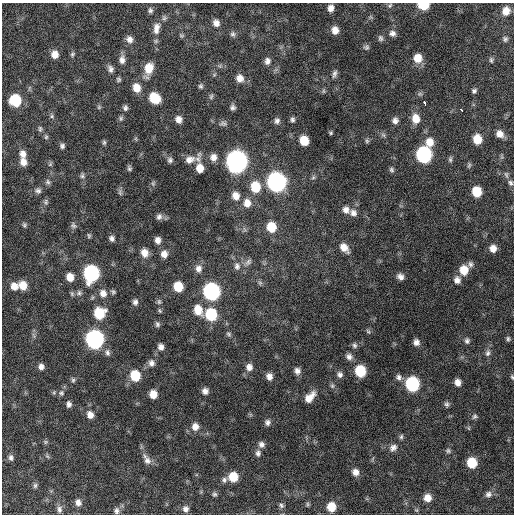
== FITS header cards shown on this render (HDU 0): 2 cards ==
NAXIS1  =                  512 / Axis length
NAXIS2  =                  512 / Axis length

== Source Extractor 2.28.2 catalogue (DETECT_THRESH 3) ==
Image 512 x 512 px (HDU 0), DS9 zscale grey, 1 PNG px = 1 image px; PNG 516 x 516 px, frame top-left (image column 1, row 512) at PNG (2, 3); no overlay
Background 666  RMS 20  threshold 59.6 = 3 sigma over >= 5 px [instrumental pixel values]
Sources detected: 186; all 186 listed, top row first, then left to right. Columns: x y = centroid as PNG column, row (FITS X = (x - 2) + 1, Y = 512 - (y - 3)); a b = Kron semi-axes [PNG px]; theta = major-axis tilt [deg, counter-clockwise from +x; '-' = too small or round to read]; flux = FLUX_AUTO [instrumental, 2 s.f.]
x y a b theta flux
390 5 8 5 62 2300
423 5 8 5 -1 49000
331 8 7 6 - 7800
150 10 7 6 - 3200
506 11 9 8 - 14000
164 18 7 7 - 3200
216 23 8 7 - 7900
156 28 17 9 81 12000
335 30 8 7 - 11000
392 33 9 8 - 5600
233 34 8 7 - 3700
181 36 8 4 0 2000
380 38 8 6 -76 3300
130 39 9 8 - 7800
505 39 7 6 - 3200
366 47 7 7 - 3100
55 54 8 7 - 11000
72 54 7 5 53 2500
418 58 9 8 - 18000
122 60 12 7 -90 7800
491 60 8 5 -75 2500
267 61 9 7 82 6000
110 69 9 6 -75 5300
149 69 13 8 73 24000
334 74 10 6 75 4300
240 78 9 9 - 11000
118 79 6 6 - 2600
201 86 6 6 - 2600
136 88 9 8 - 16000
323 91 6 4 -89 1900
474 91 6 5 - 3000
211 96 7 5 74 2700
155 98 9 8 - 39000
15 100 8 8 - 63000
425 103 4 3 - 13000
99 107 6 5 - 2100
232 107 7 6 - 3900
125 108 8 6 89 3600
461 109 4 3 - 5400
52 116 6 5 - 2500
121 118 8 5 76 2800
179 119 7 7 - 8200
292 119 6 5 - 3400
416 119 11 8 -79 17000
395 120 8 7 - 5700
277 121 8 7 - 4500
223 124 11 6 -8 4200
40 129 8 5 -90 2800
331 133 5 4 - 1800
500 134 9 8 - 9000
383 135 7 5 -44 2800
46 137 6 5 - 2200
136 139 6 4 -71 1600
477 139 8 7 - 24000
304 140 8 7 - 24000
367 141 7 5 71 2400
104 142 7 5 90 2300
430 142 11 9 -88 15000
62 146 6 6 - 3500
23 154 10 7 -79 8000
424 155 9 8 - 240000
198 157 17 6 75 6100
213 157 9 8 - 8500
190 159 13 9 16 10000
450 159 8 5 -90 2600
170 160 8 7 - 3900
237 161 10 9 - 900000
23 162 8 7 - 10000
50 164 6 5 - 2100
469 165 8 4 74 2200
129 168 7 5 -74 2700
200 168 9 7 -84 15000
391 170 7 6 - 2800
506 175 9 5 -72 3200
82 176 7 6 - 3200
313 177 6 5 - 2300
48 182 7 7 - 3500
276 182 10 9 - 510000
153 183 7 5 -89 2600
510 183 8 6 -69 3600
255 187 10 9 - 36000
38 191 9 7 -3 4300
477 191 8 7 - 32000
120 192 10 5 -75 3200
236 196 9 8 - 12000
46 202 8 6 -81 3000
247 203 11 9 -86 12000
346 210 10 9 - 7500
353 213 9 8 - 6900
159 217 9 7 61 4700
24 225 7 6 - 2600
73 225 9 6 -36 3500
271 227 9 8 - 29000
89 236 6 5 - 2200
112 238 6 5 - 4400
158 240 7 6 - 7000
344 248 10 7 -50 12000
493 248 7 7 - 9700
144 253 9 8 - 11000
164 254 8 7 - 9100
248 262 11 7 46 5500
470 264 8 6 -87 3700
237 266 11 8 -82 7500
198 268 9 8 - 7800
464 270 9 8 - 22000
91 273 10 8 87 240000
70 277 7 7 - 14000
400 277 7 6 - 6000
457 280 9 8 - 7000
260 283 6 6 - 2700
23 285 8 8 - 18000
14 286 8 8 - 12000
178 287 8 7 - 31000
211 291 9 9 - 320000
113 292 6 5 - 2500
79 293 8 7 - 3900
103 293 10 9 - 10000
72 294 7 5 -75 2400
135 302 7 6 - 4500
159 302 8 6 -76 2800
198 310 11 8 -68 20000
160 311 6 4 -71 1800
99 313 10 9 - 42000
211 314 9 8 - 74000
157 324 7 6 - 3100
368 331 7 4 -53 2100
229 334 7 6 - 2600
95 339 10 9 - 430000
508 339 7 5 -90 2600
467 341 8 6 -82 3800
416 342 7 6 - 6300
354 345 7 7 - 3400
161 347 8 7 - 6200
107 353 10 7 -83 4500
488 353 10 7 77 5100
349 357 8 7 - 6000
151 363 9 8 - 6400
41 366 7 6 - 6100
249 367 9 8 - 7900
297 371 8 7 - 6500
360 371 8 7 - 51000
340 375 7 7 - 4800
135 376 9 8 - 41000
269 376 8 7 - 8000
399 377 8 8 - 4800
512 377 5 4 - 1800
73 380 7 5 88 2500
458 382 6 6 - 8500
412 384 9 8 - 150000
332 386 7 5 -69 2900
205 391 6 6 - 6200
61 393 8 7 - 4200
153 394 7 6 - 15000
310 397 14 8 47 15000
69 404 6 5 - 4600
447 404 7 6 - 3200
90 415 9 7 -62 8700
475 416 7 5 44 2800
267 422 8 7 - 4900
195 427 10 9 - 10000
469 428 6 4 -71 1600
401 437 7 5 74 2500
45 442 7 5 -20 2200
261 444 8 8 - 5600
393 448 11 9 43 7100
448 451 7 6 - 2700
258 453 9 7 80 4600
47 456 6 5 - 2200
11 458 8 6 -72 4200
147 461 11 9 -48 7700
472 463 8 7 - 40000
355 472 8 7 - 8800
233 477 8 8 - 27000
224 480 8 7 - 4200
35 485 8 6 88 3000
214 494 6 6 - 2800
488 494 9 8 - 5700
427 498 8 8 - 12000
78 502 9 8 - 6900
308 504 6 5 - 2100
281 505 8 6 -45 3400
331 507 8 7 - 25000
59 509 10 7 -89 5600
186 509 8 7 - 6000
416 510 5 5 - 2000
116 511 8 7 - 4700
At the frame edge (FLAGS 8, measured only in part): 2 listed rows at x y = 423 5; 512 377